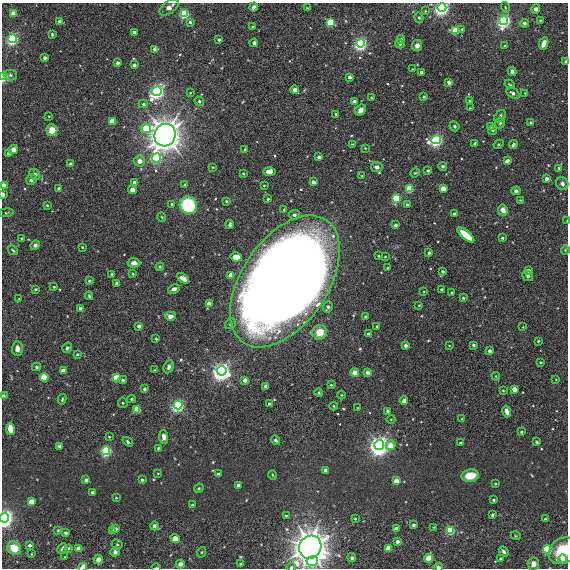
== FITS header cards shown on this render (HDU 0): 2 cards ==
NAXIS1  =                  566
NAXIS2  =                  566

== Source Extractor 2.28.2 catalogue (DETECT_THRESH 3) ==
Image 566 x 566 px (HDU 0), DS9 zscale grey, 1 PNG px = 1 image px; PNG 570 x 570 px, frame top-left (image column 1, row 566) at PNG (2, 3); each listed source drawn as its Kron ellipse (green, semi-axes under 4 px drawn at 4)
Background 0.0011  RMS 0.0071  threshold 0.0212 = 3 sigma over >= 5 px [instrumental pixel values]
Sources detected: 286; all 286 listed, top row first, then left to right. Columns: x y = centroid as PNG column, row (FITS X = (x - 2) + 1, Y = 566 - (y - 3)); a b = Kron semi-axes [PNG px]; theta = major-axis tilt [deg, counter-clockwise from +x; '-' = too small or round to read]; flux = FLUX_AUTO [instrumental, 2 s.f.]
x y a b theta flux
169 7 11 6 36 2.8
253 7 4 3 - 1.7
442 7 4 4 - 300
505 7 5 3 - 0.49
307 8 4 3 - 0.33
536 9 5 4 - 1.5
425 11 3 3 - 0.45
14 14 4 4 - 13
184 14 4 4 - 73
419 18 5 4 - 0.73
504 20 4 4 - 240
540 20 2 2 - 0.37
60 22 4 3 - 6.4
190 22 4 4 - 0.68
330 23 4 4 - 37
524 23 5 4 - 0.9
253 27 3 3 - 0.59
462 29 3 3 - 0.47
455 30 4 4 - 37
134 32 3 3 - 2.4
52 34 4 3 - 0.64
12 39 4 4 - 170
219 40 3 3 - 0.77
401 40 4 4 - 1.8
254 43 4 3 - 1.5
360 43 4 4 - 220
544 43 6 4 67 2.9
400 44 5 4 - 0.91
417 46 5 5 - 1.8
505 46 3 3 - 0.75
155 49 4 3 - 4.1
45 58 3 3 - 1.2
566 61 3 3 - 0.79
118 63 4 3 - 1.9
134 65 3 3 - 2.6
412 69 2 2 - 0.31
512 71 4 3 - 1.6
421 72 3 3 - 1.4
10 75 6 5 - 0.9
3 77 4 3 - 96
349 77 3 3 - 2.3
449 82 4 3 - 1.7
510 84 5 2 - 0.48
295 90 4 3 - 5.5
157 91 5 4 - 290
190 93 3 3 - 0.42
513 93 7 5 -33 1.4
525 93 3 2 - 0.36
424 97 4 4 - 0.78
372 98 4 2 - 0.39
199 101 5 4 - 1
469 101 3 3 - 0.47
354 102 3 3 - 4.2
143 104 5 4 - 1.1
470 108 3 3 - 0.36
361 110 6 5 - 2.2
336 114 3 3 - 0.68
49 116 3 2 - 0.35
500 116 7 5 50 1.4
112 121 4 4 - 17
500 123 6 5 - 0.72
531 123 4 3 - 0.66
454 126 5 4 - 0.84
490 126 3 3 - 1.2
146 128 5 4 - 19
52 130 6 5 - 5.6
493 130 4 4 - 0.52
165 135 11 10 - 690
436 140 5 4 - 200
352 144 3 3 - 0.34
475 144 4 3 - 1.4
499 144 5 3 - 0.49
513 145 4 3 - 0.96
365 148 4 2 - 0.38
13 149 5 4 - 3.3
245 149 3 3 - 0.83
9 154 4 4 - 3.8
319 157 4 3 - 1.1
156 158 4 4 - 96
139 161 6 5 - 3
507 161 4 3 - 1.7
70 164 4 3 - 0.78
443 166 4 4 - 0.95
212 167 4 3 - 0.4
377 167 6 5 - 1.5
559 168 3 3 - 0.54
428 170 3 3 - 0.74
269 171 6 4 -1 5.7
415 173 5 4 - 0.59
35 174 6 5 - 1.4
243 174 4 3 - 0.6
362 176 4 4 - 0.54
31 179 5 5 - 1.3
546 179 3 3 - 2.7
134 182 3 3 - 1.2
313 182 3 3 - 3.5
562 184 6 6 - 1.8
3 185 3 3 - 7.2
185 185 4 4 - 0.8
264 186 3 2 - 0.41
59 189 3 3 - 3.2
409 189 4 4 - 38
443 189 4 3 - 9.6
132 190 4 4 - 3
516 191 5 4 - 1.2
3 194 4 3 - 1.3
397 198 4 4 - 55
268 199 3 3 - 0.72
520 200 3 3 - 0.32
226 201 3 3 - 0.47
172 204 3 3 - 0.9
47 205 3 3 - 0.44
188 205 9 8 - 28
407 205 4 4 - 0.88
284 210 4 3 - 0.62
503 210 5 5 - 3.4
6 213 7 3 7 0.51
454 214 3 3 - 1.1
294 215 5 4 - 1.1
162 217 5 3 - 0.4
567 221 4 2 - 0.44
230 224 4 3 - 1
395 225 3 3 - 0.93
466 235 10 4 -40 12
21 238 3 2 - 0.38
502 238 3 3 - 0.85
35 245 5 4 - 1.5
82 247 3 2 - 0.46
13 250 5 3 - 0.62
565 250 5 4 - 0.49
429 253 3 3 - 0.65
379 256 3 2 - 0.68
236 257 6 4 -12 5.1
385 257 3 2 - 0.38
134 263 6 5 - 2.6
160 267 4 4 - 0.46
388 268 3 2 - 0.38
443 271 3 3 - 1.2
528 271 4 3 - 3.5
112 274 3 2 - 0.47
133 274 3 3 - 0.58
231 275 4 4 - 10
528 276 5 5 - 0.89
183 278 7 4 -30 2.6
89 281 3 3 - 0.78
285 281 74 43 56 1400
116 283 3 3 - 0.64
54 287 3 2 - 0.48
35 289 3 3 - 0.61
174 289 6 4 26 1.8
442 290 3 3 - 0.81
424 292 3 2 - 0.37
452 293 3 3 - 1
89 296 4 3 - 0.7
19 298 3 2 - 0.27
463 298 4 4 - 0.51
209 304 4 3 - 8.7
419 305 3 3 - 0.43
328 307 6 4 66 1.2
80 308 3 3 - 1.9
170 316 5 4 - 3.1
366 316 4 4 - 0.6
230 324 6 5 - 0.81
139 326 3 3 - 2.7
377 326 3 2 - 0.5
523 327 2 2 - 0.31
320 332 7 7 - 7.7
368 333 4 3 - 0.63
156 339 3 3 - 0.53
538 341 3 2 - 0.41
473 345 3 3 - 1.2
405 346 4 4 - 0.97
449 346 3 2 - 0.3
17 348 7 5 89 2.2
67 348 5 4 - 1
489 351 4 3 - 1.3
77 354 3 3 - 0.76
540 362 3 2 - 0.49
36 367 5 4 - 0.71
169 367 7 4 66 1.4
63 370 4 3 - 7.2
154 370 3 2 - 0.54
222 371 5 4 - 520
355 372 4 4 - 3.8
367 372 3 3 - 2.9
496 376 4 4 - 0.45
44 377 4 4 - 37
116 378 4 4 - 25
556 379 3 2 - 0.3
123 380 4 3 - 0.79
245 380 4 3 - 5
331 385 4 3 - 0.48
266 386 4 4 - 1.9
144 389 3 3 - 1.5
514 389 4 3 - 7.3
503 390 3 2 - 0.34
319 393 4 3 - 0.57
341 395 4 3 - 0.4
3 396 4 3 - 1
62 399 5 3 - 0.67
131 399 4 4 - 0.44
404 401 4 4 - 2.6
123 403 5 4 - 0.58
269 403 3 3 - 0.66
178 405 4 4 - 190
334 406 4 4 - 0.49
358 408 3 2 - 0.34
137 409 4 4 - 20
387 411 3 3 - 0.59
507 412 6 3 -79 2.1
391 419 4 3 - 0.34
462 419 3 3 - 0.44
10 429 6 4 -80 6.2
521 432 3 2 - 0.55
109 437 3 2 - 0.4
164 437 7 4 -86 2.2
276 440 5 4 - 0.9
128 442 6 3 -35 0.94
537 442 4 3 - 0.6
460 443 3 2 - 0.4
379 445 5 5 - 640
391 445 5 4 - 8.6
59 446 4 3 - 0.79
158 448 3 3 - 0.52
106 451 4 4 - 99
325 470 3 3 - 3
158 473 4 2 - 0.31
218 474 3 3 - 1.7
273 475 5 3 - 0.45
470 476 9 6 9 9.8
86 480 4 3 - 1.2
142 480 3 3 - 0.67
396 481 4 4 - 11
495 484 3 3 - 0.61
238 485 3 3 - 1.8
199 488 5 4 - 0.51
92 492 3 3 - 1.1
116 498 3 3 - 0.5
494 500 3 3 - 0.89
32 502 4 4 - 13
192 505 3 3 - 0.89
492 515 3 3 - 0.62
286 516 4 3 - 0.54
5 518 5 4 - 440
355 519 4 3 - 0.52
545 519 3 3 - 0.46
413 525 4 3 - 0.67
154 526 4 4 - 1.2
433 527 2 2 - 0.32
115 529 3 3 - 1.5
396 529 4 4 - 1.8
58 530 3 3 - 0.45
450 530 4 4 - 52
112 531 4 3 - 1.7
66 533 3 3 - 0.79
516 536 5 3 - 0.4
175 538 5 4 - 9
397 541 3 3 - 2
117 544 5 5 - 0.75
30 545 3 3 - 1.6
310 547 12 11 - 800
14 548 7 6 - 7.9
62 548 5 2 - 0.74
69 548 3 3 - 0.52
388 548 4 4 - 7.4
79 549 4 4 - 9.5
547 549 4 4 - 61
504 551 5 4 - 1.1
563 551 15 12 37 12
115 552 5 4 - 1.6
202 552 5 3 - 0.49
31 554 3 2 - 0.37
65 557 3 2 - 0.27
352 558 4 4 - 0.98
429 558 4 4 - 29
98 559 5 4 - 2.3
501 559 3 3 - 1.2
563 559 4 4 - 3.5
312 561 6 5 - 34
180 564 4 4 - 1.7
241 564 4 3 - 0.65
533 564 6 5 - 2.5
83 567 4 3 - 4.5
291 567 4 4 - 0.67
438 567 4 3 - 1.8
156 568 5 2 - 0.67
At the frame edge (FLAGS 8, measured only in part): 14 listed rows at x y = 169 7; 442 7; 566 61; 3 77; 3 185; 3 194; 567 221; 3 396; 5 518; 563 551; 83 567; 291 567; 438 567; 156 568